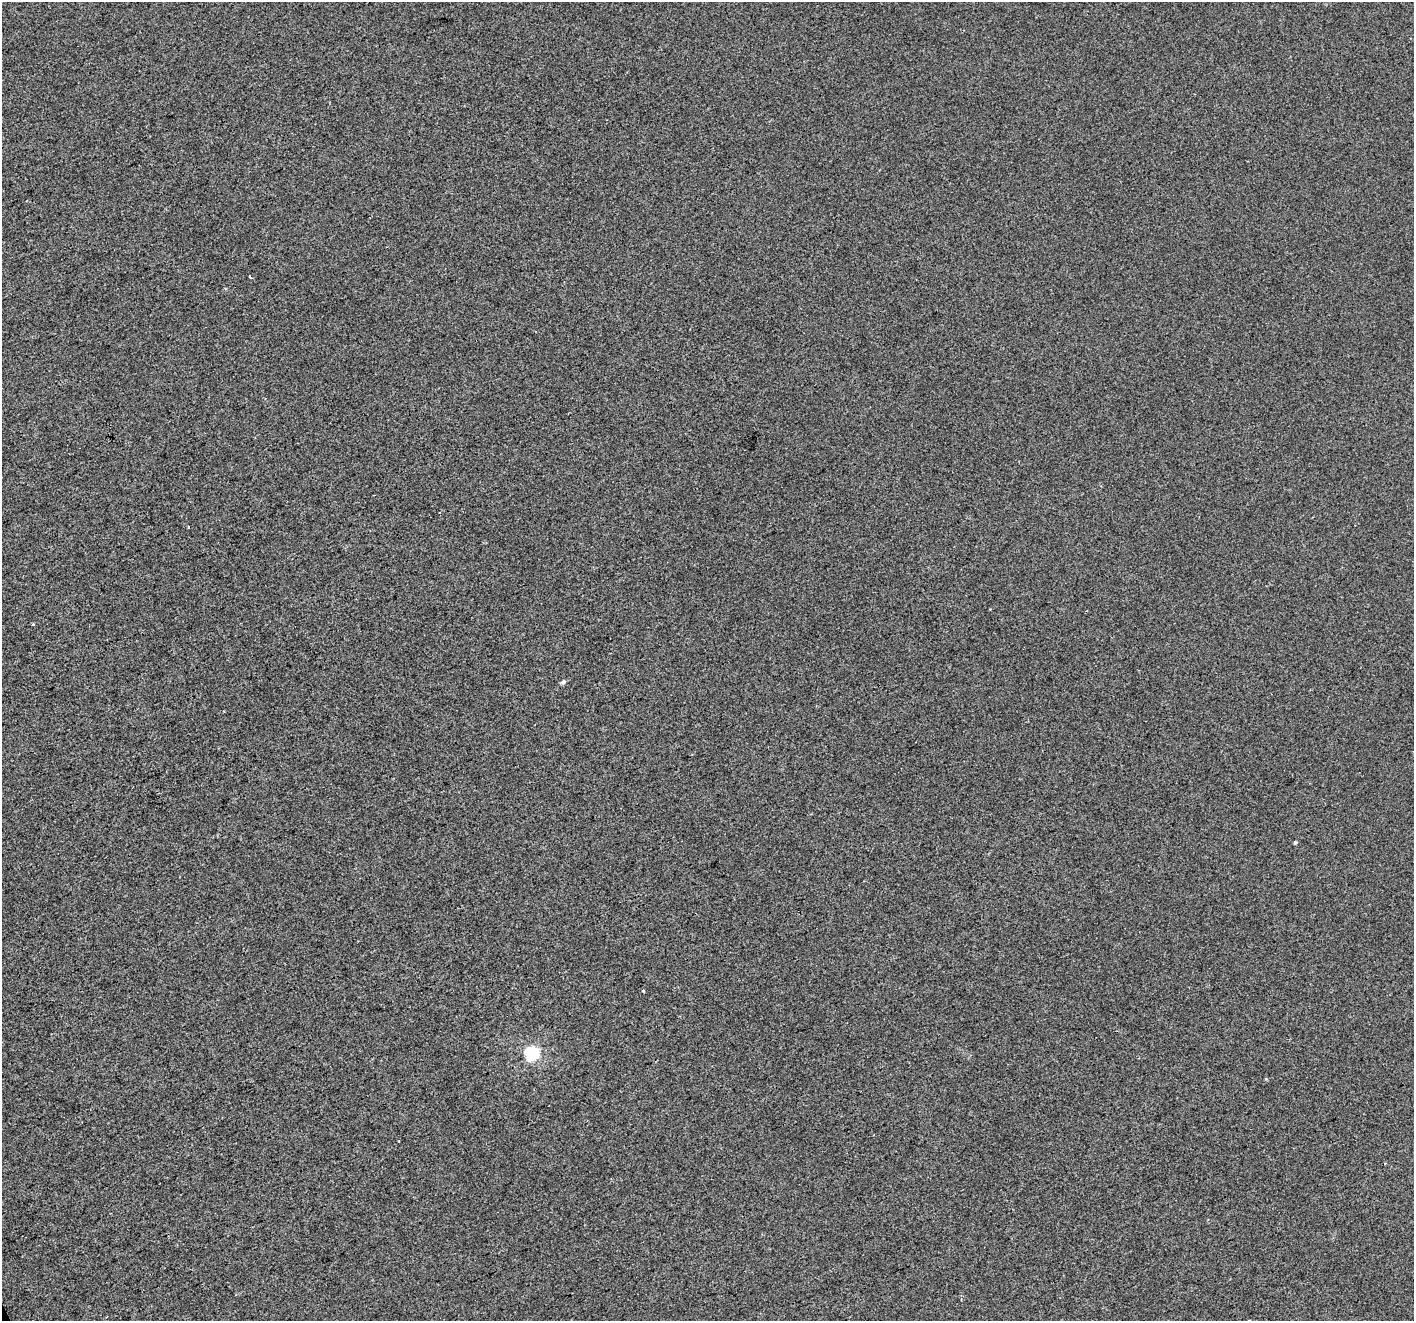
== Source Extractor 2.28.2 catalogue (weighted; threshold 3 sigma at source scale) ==
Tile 7 of 4 x 4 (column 3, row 2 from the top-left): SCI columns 2824-4235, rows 2783-4101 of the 5646 x 5506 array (HDU 1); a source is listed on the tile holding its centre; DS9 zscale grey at full resolution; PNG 1416 x 1323 px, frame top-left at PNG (2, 2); no overlay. Shown black and unused: <1% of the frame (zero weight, under 2 of 3 exposures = <1% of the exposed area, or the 3 px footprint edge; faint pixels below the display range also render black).
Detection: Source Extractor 2.28.2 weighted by HDU 2 'WHT'; one run over the whole footprint, this tile lists its part. Background -4.19e-04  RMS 0.0056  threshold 0.025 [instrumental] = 3 sigma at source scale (4.5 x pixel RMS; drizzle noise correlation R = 1.50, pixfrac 1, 0.0396/0.0396 arcsec/px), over >= 5 px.
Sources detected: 8; all 8 listed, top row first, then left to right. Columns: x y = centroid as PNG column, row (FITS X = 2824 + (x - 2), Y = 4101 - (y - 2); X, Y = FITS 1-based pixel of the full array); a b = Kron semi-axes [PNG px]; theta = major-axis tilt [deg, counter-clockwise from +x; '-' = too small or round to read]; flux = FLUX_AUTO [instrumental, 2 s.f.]
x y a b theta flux
250 277 3 2 - 0.88
188 526 3 2 - 0.73
33 624 3 3 - 3.4
563 682 6 5 - 1.3
1295 842 4 4 - 0.7
643 990 3 3 - 0.64
531 1054 6 6 - 87
399 1141 3 2 - 0.49